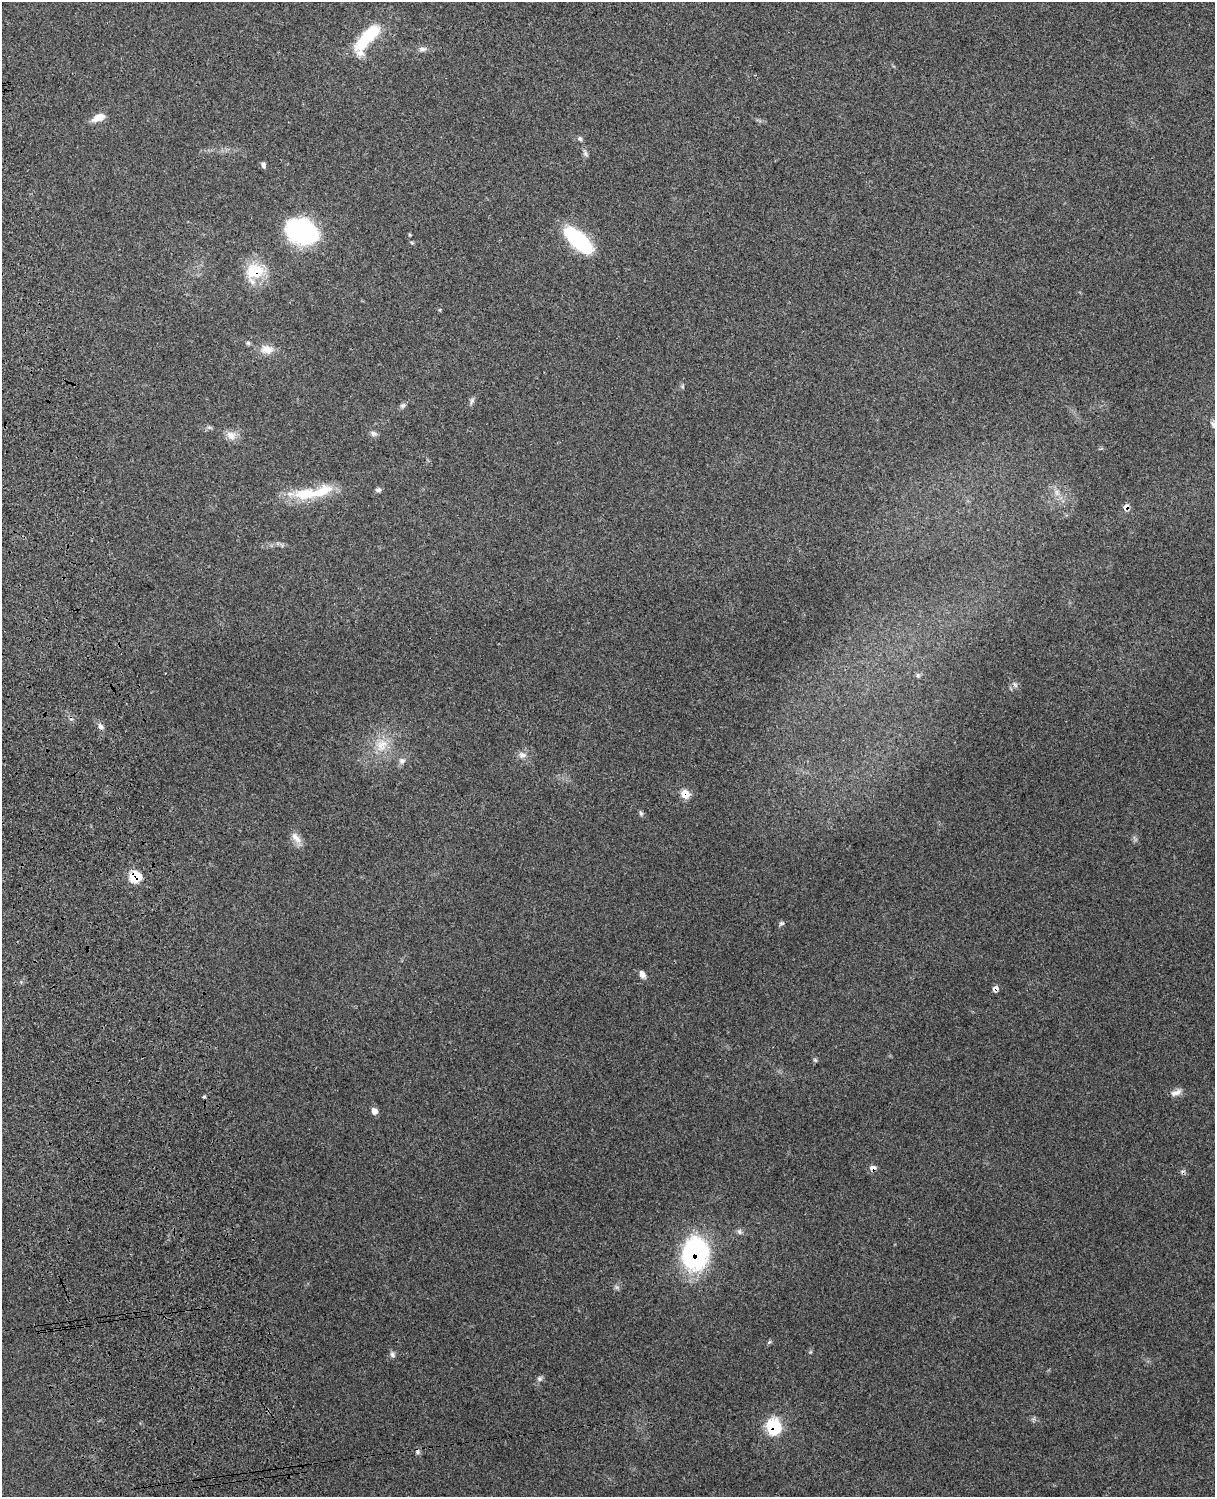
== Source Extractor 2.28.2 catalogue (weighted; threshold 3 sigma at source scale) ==
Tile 7 of 4 x 3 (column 3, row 2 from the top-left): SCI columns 2545-3757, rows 1661-3155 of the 5089 x 4925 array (HDU 1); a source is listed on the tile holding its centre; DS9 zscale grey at full resolution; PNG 1217 x 1499 px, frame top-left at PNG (2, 2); no overlay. Shown black and unused: <1% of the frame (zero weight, under 3 of 4 exposures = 6% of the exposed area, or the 3 px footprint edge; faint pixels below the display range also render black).
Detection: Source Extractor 2.28.2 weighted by HDU 2 'WHT'; one run over the whole footprint, this tile lists its part. Background 0.265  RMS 0.009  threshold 0.0405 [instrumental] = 3 sigma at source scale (4.5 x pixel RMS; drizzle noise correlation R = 1.50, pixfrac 1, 0.05/0.05 arcsec/px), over >= 5 px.
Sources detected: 52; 1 inside a brighter object's white glare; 1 cosmic-ray / hot-pixel residue — not listed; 2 inside a brighter listed object's ellipse — not listed separately; the other 48 listed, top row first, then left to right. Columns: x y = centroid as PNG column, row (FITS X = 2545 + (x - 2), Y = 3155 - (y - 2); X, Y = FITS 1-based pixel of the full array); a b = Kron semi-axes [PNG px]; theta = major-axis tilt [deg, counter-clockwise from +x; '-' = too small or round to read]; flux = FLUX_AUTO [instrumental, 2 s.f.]
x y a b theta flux
370 34 32 16 47 39
422 49 10 6 0 3.6
99 117 14 7 24 11
580 139 7 5 -84 1.8
585 153 10 6 -73 2.5
263 165 7 6 - 2.4
302 232 35 24 -18 98
578 240 30 13 -43 89
412 243 5 4 - 1
255 271 18 15 6 32
248 343 5 5 - 1.6
267 349 16 11 -9 10
472 401 10 5 66 2.3
403 405 9 6 43 2.4
1213 424 11 7 -60 3.5
373 433 10 6 -27 2.9
231 435 14 12 -26 7.5
378 490 7 5 17 2.4
1057 492 9 6 -72 4
305 494 44 15 3 34
1126 507 8 6 32 4.4
918 675 6 5 - 1.6
1015 685 7 4 -46 2
100 726 9 6 -58 3.4
382 745 19 16 55 18
522 755 12 9 -4 5
402 761 9 8 - 3.7
685 794 7 6 - 19
641 813 8 5 -69 1.8
296 838 19 8 -49 7.4
135 877 7 7 - 47
781 923 7 5 36 1.9
642 975 11 7 -61 4.2
995 988 8 6 46 3.3
815 1060 6 5 - 1.4
1176 1092 16 7 20 5.2
204 1096 3 3 - 2.1
374 1111 7 6 - 5.1
873 1168 8 5 5 4.3
739 1232 8 7 - 2.5
694 1253 29 23 80 160
617 1287 6 6 - 2
769 1342 7 4 45 1.4
810 1352 6 4 71 1.1
392 1355 9 6 -69 2.6
540 1378 8 7 - 2.4
773 1427 19 16 -73 33
417 1451 8 6 -71 2.4
Overlapping masked pixels (flux is a lower limit): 9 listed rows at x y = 255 271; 1126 507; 685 794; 135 877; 995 988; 873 1168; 694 1253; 773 1427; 417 1451
Isophote crosses this tile's border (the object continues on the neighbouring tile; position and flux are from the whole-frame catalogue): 1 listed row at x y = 1213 424